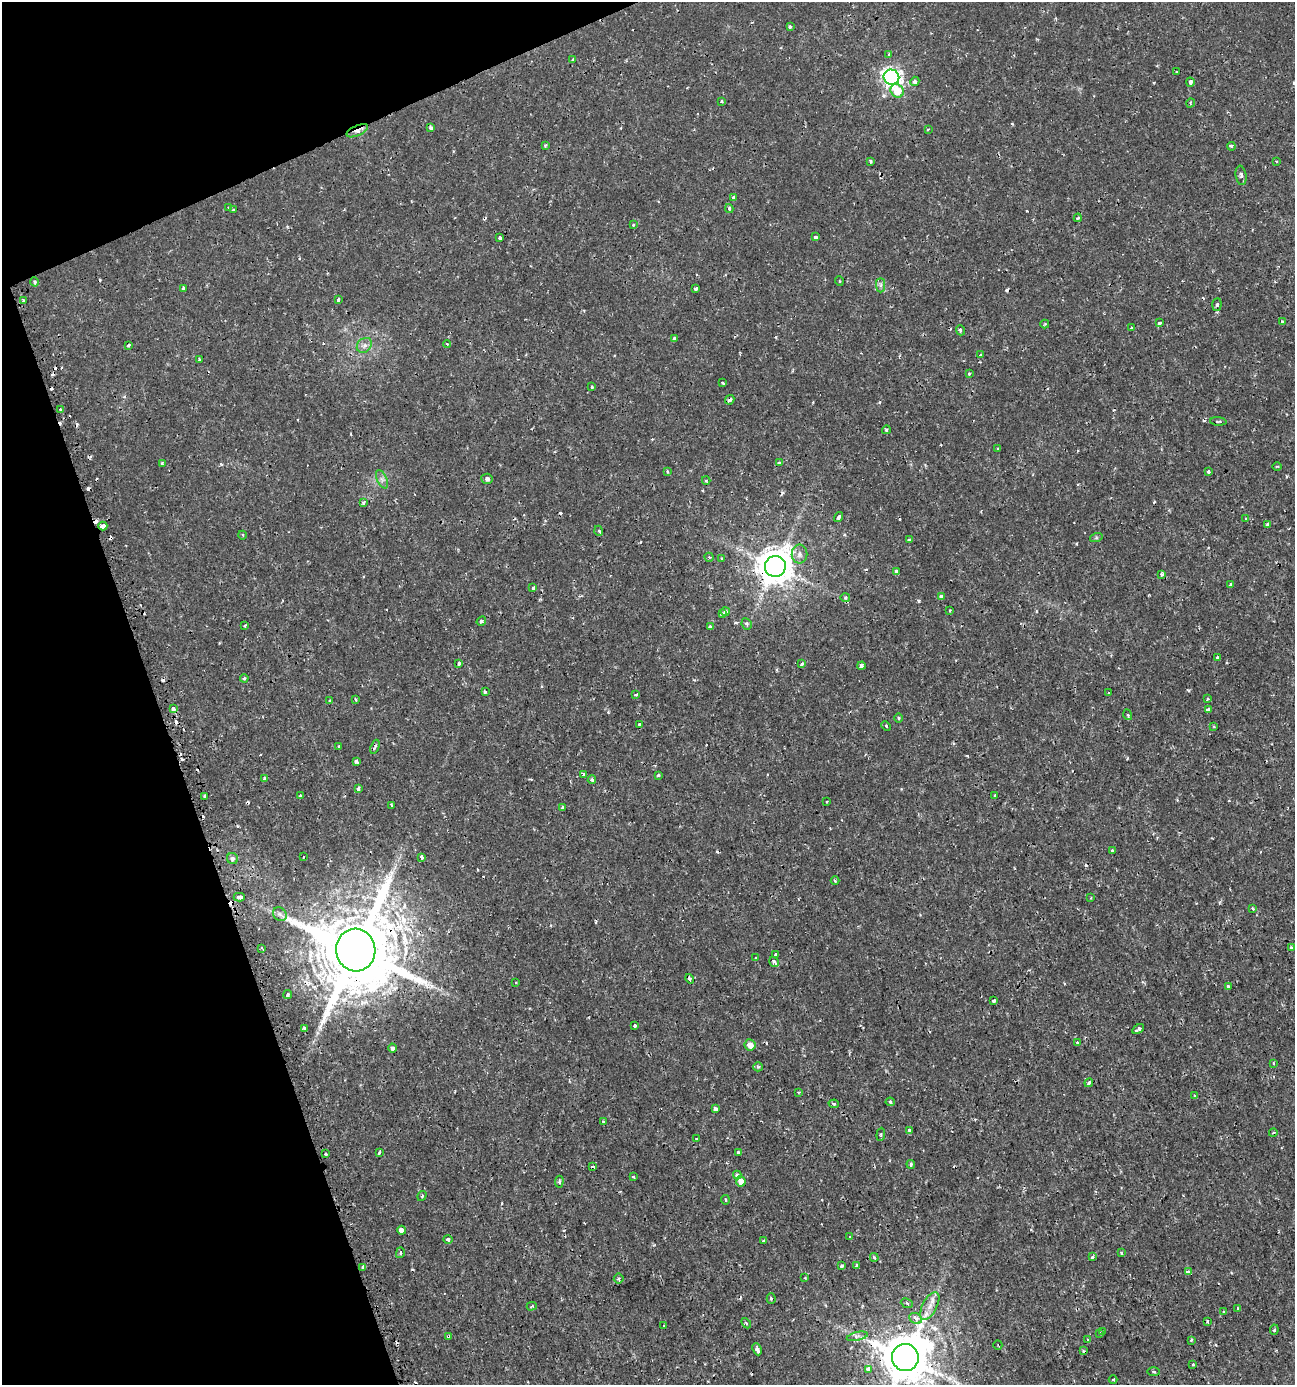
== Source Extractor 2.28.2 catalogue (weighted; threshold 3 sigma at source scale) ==
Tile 5 of 4 x 4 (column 1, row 2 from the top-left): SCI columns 135-1427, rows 2771-4153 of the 5402 x 5549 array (HDU 1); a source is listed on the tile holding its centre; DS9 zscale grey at full resolution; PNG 1297 x 1387 px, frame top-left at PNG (2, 2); each listed source drawn as its Kron ellipse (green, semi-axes under 4 px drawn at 4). Shown black and unused: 18% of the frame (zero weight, under 2 of 3 exposures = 1% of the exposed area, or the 3 px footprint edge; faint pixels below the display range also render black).
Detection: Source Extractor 2.28.2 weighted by HDU 2 'WHT'; one run over the whole footprint, this tile lists its part. Background 0.00186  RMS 0.0011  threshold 0.00477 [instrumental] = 3 sigma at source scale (4.5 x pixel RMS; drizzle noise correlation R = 1.50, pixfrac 1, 0.0396/0.0396 arcsec/px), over >= 5 px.
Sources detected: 247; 39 cosmic-ray / hot-pixel residue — neither listed nor drawn; the other 208 listed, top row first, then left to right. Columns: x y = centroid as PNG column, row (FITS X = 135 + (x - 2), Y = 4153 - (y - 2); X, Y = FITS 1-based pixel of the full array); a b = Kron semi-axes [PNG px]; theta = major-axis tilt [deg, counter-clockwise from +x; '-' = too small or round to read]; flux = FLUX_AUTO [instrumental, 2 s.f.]
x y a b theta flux
790 27 3 3 - 0.2
889 54 3 3 - 0.29
573 60 3 2 - 0.16
1177 72 3 2 - 0.14
891 77 8 7 - 39
915 81 5 4 - 0.27
1190 82 4 3 - 0.56
897 91 7 6 - 2.4
722 101 3 3 - 0.15
1190 103 4 3 - 0.094
431 128 4 3 - 0.36
928 129 3 2 - 0.11
357 131 11 5 24 0.6
545 145 3 3 - 0.19
1232 146 4 4 - 0.22
870 161 4 3 - 0.2
1277 161 3 2 - 0.11
1241 175 10 5 -82 0.3
733 197 4 3 - 0.2
228 207 3 2 - 0.12
729 208 4 3 - 0.15
233 210 3 3 - 0.2
1078 218 4 4 - 0.17
633 225 3 3 - 0.11
815 237 3 3 - 0.26
500 238 3 3 - 0.23
839 281 5 3 - 0.087
34 282 5 3 - 0.21
881 285 7 4 -90 0.24
184 288 4 3 - 0.23
696 288 4 3 - 0.36
338 300 4 2 - 0.2
23 301 2 2 - 0.11
1217 304 6 4 85 0.23
1282 322 4 2 - 0.21
1159 323 4 3 - 0.16
1045 324 4 3 - 0.088
1131 328 4 3 - 0.14
960 330 5 4 - 0.2
675 338 4 3 - 0.48
447 344 4 3 - 0.1
129 345 3 3 - 0.21
364 345 8 6 44 0.4
980 355 3 3 - 0.12
199 360 3 2 - 0.1
969 373 3 3 - 0.13
723 383 3 2 - 0.17
592 387 3 3 - 0.2
730 400 5 3 - 0.5
60 410 3 3 - 0.26
1218 421 8 3 -4 0.15
886 430 4 3 - 0.17
998 449 3 2 - 0.094
779 463 4 4 - 0.28
162 464 4 3 - 0.19
1277 466 5 3 - 0.099
667 471 3 3 - 0.14
1208 472 4 3 - 0.47
382 479 10 5 -67 0.35
487 479 6 5 - 0.24
706 480 4 4 - 0.15
363 503 3 3 - 0.28
838 517 5 3 - 0.21
1245 519 3 3 - 0.65
1267 524 3 3 - 0.24
103 526 4 3 - 1.3
599 531 5 3 - 0.098
243 535 4 3 - 0.1
1096 538 6 4 19 0.16
909 540 3 3 - 0.14
799 554 9 8 - 0.54
709 557 4 4 - 0.15
721 558 3 3 - 0.11
775 566 10 10 - 240
897 572 4 4 - 0.51
1162 574 4 3 - 0.22
1231 585 4 3 - 0.23
533 588 3 3 - 0.3
941 596 3 3 - 0.32
845 597 5 3 - 0.12
950 610 3 2 - 0.13
725 612 4 3 - 0.58
722 614 3 3 - 0.27
481 621 5 4 - 0.18
747 624 6 5 - 0.26
245 625 3 3 - 0.12
710 627 3 3 - 0.43
1218 657 3 3 - 0.82
459 663 4 3 - 0.35
802 664 3 3 - 0.45
861 666 4 3 - 0.39
244 678 4 4 - 0.15
485 692 3 3 - 0.17
1109 693 3 2 - 0.14
636 694 4 3 - 0.26
1207 699 3 3 - 0.13
330 700 4 2 - 0.084
356 700 3 2 - 0.16
173 709 4 3 - 1
1208 710 3 3 - 9.8
1128 715 5 3 - 0.12
899 718 5 3 - 0.11
639 724 3 3 - 0.24
886 726 5 3 - 0.11
1214 726 3 2 - 0.094
339 747 4 3 - 0.2
375 747 7 3 69 0.22
356 762 3 3 - 0.36
584 774 4 3 - 0.29
658 775 4 3 - 0.16
265 779 4 3 - 0.43
592 780 4 3 - 0.3
358 789 4 3 - 0.34
205 796 3 2 - 0.24
301 796 3 3 - 0.29
995 796 3 3 - 0.18
827 802 3 2 - 0.095
392 805 3 3 - 0.19
562 807 3 3 - 0.26
1112 851 4 3 - 0.22
304 857 3 2 - 0.079
421 857 4 3 - 0.58
232 859 6 5 - 0.26
835 881 4 4 - 0.14
239 897 6 3 2 0.66
1091 898 3 3 - 0.087
1253 909 4 2 - 0.15
280 914 7 6 - 0.3
1292 947 3 3 - 0.33
262 948 3 2 - 0.11
356 950 21 19 -81 1500
776 955 4 3 - 0.37
756 958 3 3 - 0.15
774 962 5 4 - 0.45
690 979 5 3 - 0.21
516 983 3 2 - 0.083
1228 986 3 3 - 0.42
288 995 4 3 - 0.21
994 1001 3 3 - 0.48
635 1026 3 3 - 0.23
304 1028 4 3 - 0.18
1138 1029 6 3 31 0.73
1077 1042 3 3 - 0.12
750 1045 6 5 - 0.76
393 1048 4 4 - 0.41
1273 1063 4 3 - 0.11
758 1067 4 4 - 0.18
1089 1083 4 3 - 0.2
798 1092 4 2 - 0.091
1195 1096 4 3 - 0.11
890 1102 5 4 - 0.15
834 1104 5 4 - 0.15
715 1109 4 3 - 0.58
603 1122 3 3 - 0.17
909 1130 4 3 - 0.37
1273 1133 4 2 - 0.11
881 1134 7 4 84 0.17
697 1139 3 2 - 0.26
380 1152 4 3 - 0.25
738 1152 4 3 - 0.21
325 1153 3 3 - 0.21
911 1164 4 4 - 0.19
593 1167 3 3 - 0.35
737 1175 4 3 - 0.48
633 1177 4 2 - 0.12
741 1181 5 5 - 0.93
559 1182 6 4 85 0.15
422 1196 5 3 - 0.096
725 1200 4 2 - 0.1
401 1230 4 3 - 2.5
850 1237 3 3 - 0.18
448 1239 4 4 - 0.27
764 1241 4 3 - 0.15
400 1253 5 3 - 0.17
1121 1253 4 3 - 0.12
874 1257 4 3 - 0.16
1092 1257 3 3 - 0.28
842 1266 4 3 - 0.29
857 1266 4 4 - 0.74
363 1267 4 3 - 0.59
1188 1272 4 3 - 0.72
805 1278 4 2 - 0.074
619 1279 5 5 - 0.17
771 1299 5 4 - 0.14
907 1303 6 4 -23 0.19
532 1306 5 3 - 0.15
930 1306 15 7 62 0.87
1238 1308 3 3 - 0.72
1224 1312 3 3 - 0.098
916 1318 7 5 -25 0.51
1207 1321 3 3 - 1.5
746 1323 6 3 -46 0.15
664 1326 3 3 - 0.1
1274 1330 5 3 - 0.14
1103 1331 3 3 - 0.18
1100 1333 4 3 - 0.14
448 1336 3 3 - 0.16
857 1336 11 4 13 0.32
1088 1340 3 3 - 0.11
1191 1340 4 3 - 0.12
998 1345 5 2 - 0.086
757 1349 6 3 -65 0.41
1083 1351 4 3 - 0.23
905 1358 14 13 - 570
1193 1364 2 2 - 0.11
869 1369 4 4 - 0.91
1154 1372 6 3 -2 0.14
1113 1379 4 3 - 0.1
Overlapping masked pixels (flux is a lower limit): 8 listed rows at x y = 357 131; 730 400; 103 526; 775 566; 356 950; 363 1267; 448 1336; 905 1358
Isophote crosses this tile's border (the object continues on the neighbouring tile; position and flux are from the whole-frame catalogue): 1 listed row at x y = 905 1358
Unlisted compact peaks at least as high as the median listed source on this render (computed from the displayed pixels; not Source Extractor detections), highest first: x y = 919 601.